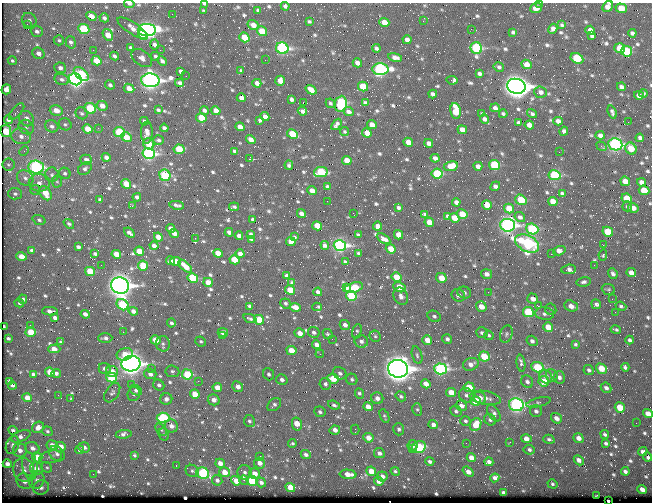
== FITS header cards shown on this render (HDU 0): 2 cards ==
NAXIS1  =                  650 / Width of table row in bytes
NAXIS2  =                  500 / Number of rows in table

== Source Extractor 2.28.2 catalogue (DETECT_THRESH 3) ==
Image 650 x 500 px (HDU 0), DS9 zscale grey, 1 PNG px = 1 image px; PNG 654 x 504 px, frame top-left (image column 1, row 500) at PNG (2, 3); each listed source drawn as its Kron ellipse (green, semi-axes under 4 px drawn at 4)
Background 351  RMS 1.2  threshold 3.52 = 3 sigma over >= 5 px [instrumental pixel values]
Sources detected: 801; of the 801, the 500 brightest by FLUX_AUTO listed and drawn (301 fainter detections omitted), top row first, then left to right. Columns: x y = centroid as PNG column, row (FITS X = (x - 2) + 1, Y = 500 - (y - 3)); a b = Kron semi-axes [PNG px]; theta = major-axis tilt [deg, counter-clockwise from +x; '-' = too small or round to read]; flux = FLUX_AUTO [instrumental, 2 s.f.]
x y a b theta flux
540 3 2 2 - 270
129 4 5 3 - 180
205 4 4 3 - 140
285 6 4 4 - 210
608 6 6 4 53 590
536 8 6 4 19 670
621 8 6 4 -19 1500
204 10 3 2 - 210
258 10 4 3 - 200
172 14 2 2 - 350
91 16 5 4 - 660
104 18 5 3 - 240
29 20 7 7 - 290
309 21 4 3 - 130
423 21 3 2 - 430
384 22 5 4 - 910
27 24 3 2 - 150
253 25 6 5 - 750
562 25 4 3 - 140
132 28 17 5 -33 560
84 29 6 5 - 4100
471 29 2 2 - 130
553 29 5 4 - 340
147 30 9 6 0 28000
590 30 5 4 - 570
37 31 6 5 - 240
262 31 5 4 - 1900
513 32 4 3 - 140
632 33 4 4 - 230
108 35 6 4 -56 1100
143 35 6 4 -43 1600
592 36 4 4 - 170
244 37 5 4 - 1600
59 40 5 5 - 130
407 40 4 4 - 430
71 42 6 5 - 200
155 45 5 4 - 250
130 48 4 3 - 170
282 48 6 5 - 14000
376 48 4 3 - 190
476 48 6 5 - 8700
620 48 5 5 - 1900
93 50 2 2 - 270
160 50 2 2 - 600
627 51 5 5 - 4000
38 53 6 5 - 370
114 56 5 3 - 210
155 56 4 4 - 140
395 57 7 4 -11 470
142 58 12 7 -36 410
577 58 7 5 -28 3800
265 60 2 2 - 180
12 61 4 4 - 140
96 61 5 4 - 1300
162 61 5 3 - 270
357 63 5 4 - 450
526 64 5 4 - 760
499 67 5 4 - 170
60 68 6 5 - 280
380 69 8 6 0 17000
181 71 4 4 - 260
241 71 4 3 - 150
81 74 9 5 -41 3400
479 74 4 3 - 210
186 76 2 2 - 200
62 79 7 5 -15 250
75 79 7 5 -32 27000
150 80 9 7 -2 43000
452 80 5 3 - 600
280 81 5 4 - 810
180 83 4 4 - 240
257 83 4 4 - 440
110 85 5 4 - 230
516 86 9 7 -13 63000
363 87 5 4 - 2300
621 87 4 4 - 250
129 88 5 4 - 790
6 89 5 4 - 560
311 90 6 4 -36 730
540 92 6 5 - 350
643 93 4 3 - 150
433 94 4 4 - 260
639 95 5 4 - 380
241 98 4 4 - 430
292 99 4 3 - 220
303 102 3 2 - 390
330 103 5 4 - 140
365 103 4 3 - 210
341 104 8 6 83 8700
102 106 5 4 - 570
90 108 6 5 - 4000
495 108 5 4 - 310
56 110 6 5 - 830
158 110 4 3 - 180
204 110 4 4 - 240
216 111 5 4 - 780
302 111 5 4 - 250
456 111 8 5 -82 2100
17 112 10 5 49 190
348 112 5 4 - 310
612 112 6 3 -69 210
82 113 6 5 - 180
482 114 4 4 - 170
503 114 4 3 - 170
532 114 5 4 - 180
265 116 4 4 - 410
201 118 5 4 - 1800
26 119 8 7 - 490
484 119 5 4 - 320
8 120 4 4 - 280
260 120 4 3 - 140
144 121 4 3 - 230
558 121 5 4 - 510
628 122 2 2 - 290
518 123 4 3 - 190
65 124 6 6 - 170
336 124 6 4 54 250
372 125 5 4 - 720
529 125 5 4 - 600
52 126 7 6 - 270
26 127 8 7 - 300
240 127 5 4 - 580
98 128 3 2 - 170
164 128 4 3 - 250
88 129 5 4 - 1300
462 130 5 4 - 690
6 131 6 5 - 2400
564 131 4 4 - 310
119 132 5 5 - 3700
147 132 11 6 88 520
345 132 4 4 - 140
367 133 5 4 - 710
292 134 6 4 -26 2200
600 135 4 4 - 400
21 136 10 8 -10 530
126 137 5 4 - 1400
640 138 4 4 - 280
158 140 5 4 - 190
251 140 5 4 - 670
408 142 5 4 - 990
429 143 4 4 - 390
149 144 6 5 - 1400
615 144 7 6 - 17000
601 146 5 3 - 150
179 149 5 4 - 2500
631 149 6 5 - 1400
24 151 5 4 - 160
234 151 4 3 - 160
559 152 2 2 - 360
149 154 6 5 - 14000
106 157 4 4 - 400
435 158 4 4 - 370
249 159 3 3 - 2800
86 160 6 5 - 330
347 160 5 4 - 980
8 165 6 6 - 150
289 165 5 3 - 170
494 165 5 5 - 5000
451 166 7 5 9 1100
478 166 4 4 - 380
36 167 8 6 -5 13000
85 168 7 5 40 230
321 172 7 5 10 4800
65 173 6 5 - 180
437 174 6 5 - 4600
52 175 7 7 - 240
165 175 6 5 - 6500
555 175 6 5 - 6300
25 178 9 7 -39 380
57 181 6 5 - 130
625 181 5 4 - 850
642 182 5 4 - 490
39 183 10 9 - 580
126 184 5 4 - 1400
495 186 5 4 - 330
327 187 4 4 - 260
35 190 5 5 - 140
312 190 5 4 - 660
644 190 5 4 - 1900
45 193 8 5 -58 1200
562 193 4 3 - 160
15 194 7 6 - 200
137 197 4 4 - 280
627 198 5 4 - 1700
100 200 4 4 - 220
521 200 6 5 - 2600
327 201 2 2 - 160
553 201 5 4 - 1000
456 202 4 4 - 400
177 205 7 3 -11 230
487 205 5 4 - 1100
132 206 3 2 - 220
627 206 5 5 - 160
234 207 5 3 - 150
398 208 4 3 - 190
509 208 5 4 - 1500
633 208 5 4 - 660
353 213 2 2 - 160
301 214 5 4 - 480
425 214 4 3 - 130
462 214 5 4 - 1700
448 216 4 4 - 250
520 217 5 4 - 250
454 218 5 4 - 1300
253 219 4 3 - 180
39 220 6 5 - 190
429 222 5 4 - 950
69 224 6 4 -39 160
508 225 7 6 - 26000
317 226 5 4 - 1500
378 226 4 4 - 480
171 228 4 4 - 370
532 229 6 5 - 6500
229 232 4 4 - 300
608 232 5 5 - 2600
129 233 6 3 -41 250
174 233 5 4 - 540
251 234 4 3 - 180
359 234 3 3 - 180
399 235 5 4 - 1100
239 236 4 4 - 370
158 237 5 4 - 880
294 237 4 3 - 130
195 238 3 2 - 260
251 239 4 3 - 170
384 239 7 4 -30 520
291 242 5 4 - 1100
527 243 13 8 -28 16000
325 245 4 4 - 260
340 245 6 5 - 20000
603 245 2 2 - 860
154 246 4 4 - 380
78 247 4 3 - 220
391 249 5 4 - 1300
32 250 4 3 - 270
139 251 5 4 - 1200
559 251 6 4 16 630
218 253 5 4 - 1000
358 253 3 3 - 130
95 254 4 3 - 210
116 254 5 4 - 1000
240 254 4 4 - 440
551 254 2 2 - 920
603 255 5 4 - 160
21 256 5 4 - 880
234 260 5 4 - 2000
171 261 4 3 - 260
176 261 5 4 - 870
345 262 4 3 - 140
101 265 2 2 - 130
143 265 5 5 - 2300
594 265 2 2 - 130
185 266 8 4 -42 940
569 269 7 5 3 320
90 271 5 4 - 2300
631 273 5 4 - 610
486 274 5 5 - 430
613 274 5 4 - 250
287 276 4 3 - 240
396 277 5 4 - 1700
193 278 5 4 - 3600
441 278 5 5 - 1200
208 282 5 4 - 850
583 282 7 4 12 210
292 283 4 3 - 160
120 286 9 8 - 54000
346 287 4 4 - 410
400 287 6 4 -28 1400
354 288 9 5 16 2400
290 290 5 4 - 2200
608 290 7 5 -23 130
318 292 4 4 - 270
488 292 2 2 - 470
464 293 7 5 -22 250
458 295 7 6 - 440
351 296 5 5 - 4600
401 296 9 7 -65 430
23 299 4 4 - 290
533 299 6 5 - 560
612 299 2 2 - 130
19 303 5 3 - 140
285 303 5 5 - 170
596 304 5 4 - 230
122 305 6 5 - 4500
250 306 4 3 - 210
538 306 3 2 - 440
571 306 7 5 -22 610
621 306 5 3 - 170
295 307 5 4 - 780
317 307 5 3 - 170
481 307 5 5 - 910
551 309 6 5 - 170
50 311 8 4 -3 410
133 311 5 4 - 430
528 312 5 5 - 5200
615 312 2 2 - 260
85 314 4 4 - 440
545 314 9 6 -6 290
434 316 7 5 -29 210
55 318 4 3 - 310
250 318 7 3 -20 170
259 320 5 4 - 2000
171 323 4 4 - 160
30 325 2 2 - 130
345 325 5 4 - 360
4 326 3 2 - 130
548 327 5 4 - 1500
616 330 5 3 - 150
357 331 7 4 75 140
31 332 5 4 - 1800
123 332 2 2 - 350
314 332 6 5 - 210
223 333 5 4 - 630
300 333 5 4 - 610
482 333 6 5 - 210
328 334 5 4 - 150
506 334 9 6 71 200
489 335 5 4 - 150
222 336 3 2 - 440
375 336 6 5 - 140
105 338 7 4 1 270
8 339 4 3 - 180
332 339 2 2 - 330
447 339 5 5 - 240
155 340 5 4 - 1100
427 340 5 4 - 1000
630 340 4 4 - 250
361 341 7 6 - 310
532 341 6 5 - 240
61 342 4 4 - 140
201 342 5 5 - 150
163 344 8 7 - 240
575 344 4 3 - 130
316 345 5 4 - 610
54 349 6 4 1 920
291 351 5 4 - 1100
125 354 8 6 16 1300
320 354 4 2 - 180
417 355 9 5 -74 210
484 356 5 5 - 2300
521 363 8 4 -81 340
131 364 9 8 - 47000
471 364 8 6 21 490
538 367 7 5 -22 3700
625 367 4 4 - 200
105 369 6 5 - 380
152 369 2 2 - 160
398 369 10 9 - 80000
441 369 6 5 - 13000
601 369 6 4 -34 1700
589 370 5 5 - 200
172 371 7 6 - 210
50 372 5 4 - 910
112 372 6 5 - 990
56 373 4 4 - 200
340 373 7 6 - 240
33 374 4 3 - 220
150 374 6 5 - 430
187 374 5 5 - 3500
269 374 6 5 - 200
552 375 6 5 - 160
111 377 5 5 - 3900
546 377 7 6 - 430
559 377 6 5 - 310
333 378 6 5 - 1600
352 379 6 5 - 180
282 380 6 5 - 290
10 381 4 3 - 270
198 381 2 2 - 360
544 381 5 5 - 1700
527 382 6 5 - 280
325 384 6 5 - 210
426 384 5 4 - 660
12 385 4 3 - 170
131 385 2 2 - 180
159 385 6 5 - 230
217 387 5 4 - 830
238 387 6 5 - 480
469 387 5 5 - 1600
606 388 6 5 - 310
136 390 6 5 - 210
112 393 11 6 56 250
359 393 5 4 - 160
451 393 5 4 - 1200
134 394 7 6 - 230
195 394 5 4 - 1200
58 395 2 2 - 360
466 395 8 6 -40 270
401 396 5 4 - 180
27 398 4 4 - 1100
71 398 3 3 - 130
377 398 6 6 - 460
480 398 6 5 - 450
485 398 16 7 -10 580
166 399 6 5 - 300
214 400 6 5 - 510
476 401 5 5 - 2300
539 402 12 4 14 260
274 405 8 5 39 250
334 405 6 4 -20 180
516 405 7 6 - 17000
461 406 5 5 - 420
368 407 5 4 - 680
620 407 5 5 - 1700
417 409 6 5 - 140
456 411 6 5 - 170
536 411 6 6 - 260
320 412 5 5 - 200
494 413 9 5 -57 250
648 414 5 4 - 750
384 416 7 3 -67 140
163 418 6 5 - 7200
556 418 6 4 -37 510
490 420 6 5 - 180
249 421 6 5 - 210
465 421 5 5 - 160
636 423 2 2 - 150
297 424 6 5 - 1400
433 425 4 4 - 370
476 425 7 5 67 1400
171 426 7 6 - 490
38 427 6 5 - 650
399 429 6 5 - 190
13 430 4 3 - 180
161 430 7 4 -50 180
335 430 5 4 - 510
355 430 5 2 - 140
47 431 5 4 - 150
124 434 8 4 7 280
164 434 6 5 - 140
605 434 4 4 - 190
21 436 10 5 23 420
368 438 5 4 - 800
578 438 5 4 - 540
526 439 5 4 - 660
549 439 6 4 -15 180
510 442 3 2 - 250
292 443 4 3 - 150
466 443 2 2 - 230
606 443 4 3 - 190
12 445 9 6 70 310
52 445 5 5 - 560
412 445 5 5 - 430
61 447 5 4 - 780
84 447 6 5 - 330
419 447 7 5 25 4200
32 448 7 6 - 390
412 449 3 2 - 250
20 450 7 6 - 520
79 450 4 4 - 210
529 450 5 5 - 220
643 451 4 4 - 320
379 453 5 5 - 320
57 454 8 7 - 320
134 455 4 2 - 130
306 455 5 4 - 300
260 456 2 2 - 1100
37 457 5 5 - 1700
51 457 11 6 13 310
648 457 5 3 - 320
471 458 5 4 - 860
579 460 5 4 - 430
430 462 4 4 - 220
489 462 4 4 - 320
220 463 5 4 - 640
259 463 6 5 - 520
7 464 4 4 - 460
30 466 14 7 -81 610
176 466 3 2 - 180
47 467 6 4 -39 130
36 469 6 6 - 660
24 470 12 10 -78 820
192 471 7 6 - 180
371 471 5 4 - 1200
395 471 4 4 - 140
625 471 4 3 - 240
224 472 5 5 - 1100
245 472 7 7 - 300
468 472 6 4 -38 620
203 473 6 5 - 6300
93 474 2 2 - 220
255 474 5 5 - 830
348 474 8 4 -6 840
382 476 5 5 - 370
495 478 4 4 - 320
37 480 9 7 71 370
217 480 5 5 - 280
244 480 4 4 - 170
25 481 8 7 - 710
236 481 5 4 - 870
252 481 5 5 - 3500
379 481 5 4 - 570
261 482 5 4 - 270
552 484 5 4 - 150
290 487 5 4 - 1500
41 488 8 7 - 280
642 490 5 4 - 500
503 493 4 3 - 290
597 495 3 2 - 1400
608 501 3 2 - 220
At the frame edge (FLAGS 8, measured only in part): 6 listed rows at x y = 540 3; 129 4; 205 4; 608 6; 648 414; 608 501
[301 fainter detections neither listed nor drawn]